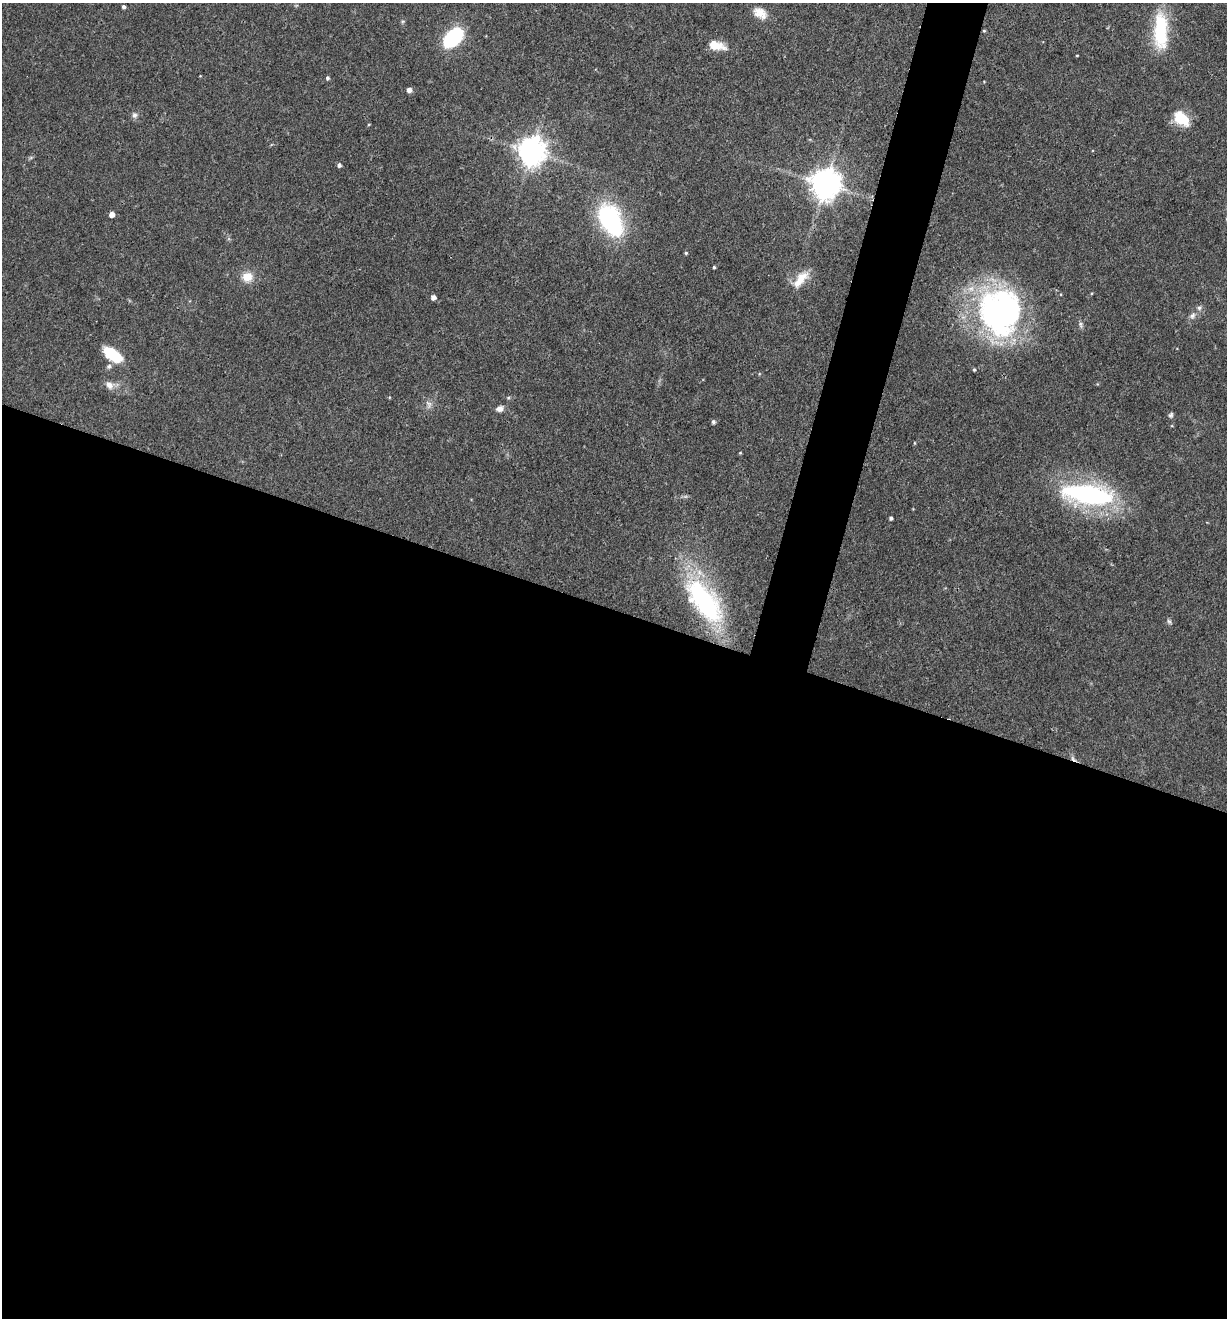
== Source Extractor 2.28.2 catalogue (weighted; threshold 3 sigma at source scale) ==
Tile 14 of 4 x 4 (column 2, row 4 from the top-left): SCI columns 1355-2579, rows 1-1316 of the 5284 x 5266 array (HDU 1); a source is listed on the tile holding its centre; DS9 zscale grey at full resolution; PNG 1229 x 1320 px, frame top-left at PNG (2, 3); no overlay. Shown black and unused: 56% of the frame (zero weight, under 3 of 4 exposures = <1% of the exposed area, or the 3 px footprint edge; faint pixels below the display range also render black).
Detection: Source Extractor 2.28.2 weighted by HDU 2 'WHT'; one run over the whole footprint, this tile lists its part. Background 0.19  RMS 0.0053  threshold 0.0238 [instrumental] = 3 sigma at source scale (4.5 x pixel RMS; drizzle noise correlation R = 1.50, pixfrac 1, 0.05/0.05 arcsec/px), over >= 5 px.
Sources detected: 43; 2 inside a brighter object's white glare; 1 cosmic-ray / hot-pixel residue — not listed; the other 40 listed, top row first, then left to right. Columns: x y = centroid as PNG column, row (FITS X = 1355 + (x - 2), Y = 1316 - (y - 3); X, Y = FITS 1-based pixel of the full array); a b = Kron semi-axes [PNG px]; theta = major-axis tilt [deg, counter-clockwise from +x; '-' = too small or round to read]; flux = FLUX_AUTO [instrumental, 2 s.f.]
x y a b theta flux
123 7 4 3 - 1.3
760 13 18 11 -31 6.5
984 31 4 4 - 0.6
1161 31 42 15 -89 32
453 37 15 10 46 53
716 45 21 10 -14 8.3
1077 55 3 2 - 0.4
327 78 4 4 - 1
409 90 5 5 - 2.4
134 115 8 7 - 1.6
1182 119 19 12 -40 14
531 151 9 8 - 710
339 165 5 4 - 1.5
825 184 9 9 - 870
112 214 4 4 - 4.2
610 220 36 22 -61 65
686 253 4 4 - 0.77
714 267 3 3 - 0.71
247 277 13 11 11 7.2
801 279 27 11 50 8.8
1092 293 4 3 - 0.49
433 297 4 4 - 2.6
1199 308 7 6 - 1.6
999 313 64 42 -73 140
1192 316 10 7 55 2.3
1080 324 8 5 -74 1.3
112 354 22 11 -35 18
109 366 6 6 - 1.3
974 370 4 3 - 0.66
109 385 10 8 -55 3.6
429 404 12 7 -70 2.5
500 409 8 6 21 2.8
1171 415 7 5 62 1.1
713 422 5 4 - 1.3
914 443 5 3 - 0.44
740 453 3 3 - 0.51
1088 495 52 19 -8 96
891 518 4 3 - 1.2
704 601 56 24 -53 85
1169 621 8 5 -61 1.1